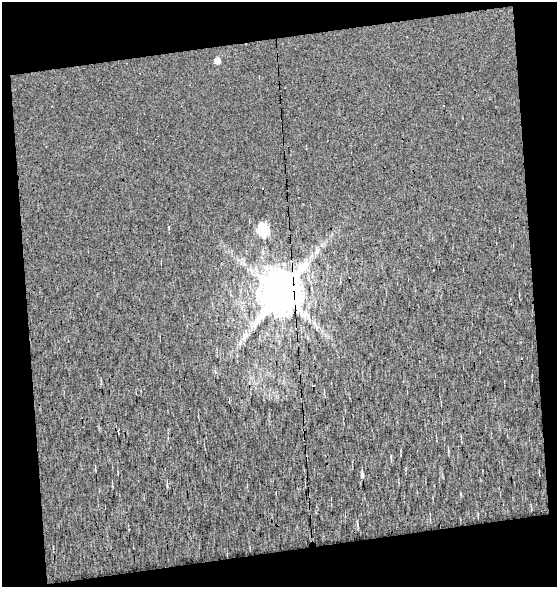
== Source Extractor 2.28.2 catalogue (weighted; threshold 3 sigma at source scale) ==
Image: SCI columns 2-556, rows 1-585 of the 559 x 585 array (HDU 1 of 3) = the unmasked area's bounding box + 8 px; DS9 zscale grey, full resolution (1 PNG px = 1 image px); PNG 559 x 589 px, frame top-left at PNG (2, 2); no overlay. Shown black and unused: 21% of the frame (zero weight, under 12 of 24 exposures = <1% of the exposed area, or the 3 px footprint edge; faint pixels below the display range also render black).
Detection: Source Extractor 2.28.2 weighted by HDU 2 'WHT'. Background 0.00426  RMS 0.0098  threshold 0.0401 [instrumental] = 3 sigma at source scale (4.09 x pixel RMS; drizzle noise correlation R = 1.36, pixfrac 0.8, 0.0396/0.0396 arcsec/px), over >= 5 px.
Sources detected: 11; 2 cosmic-ray / hot-pixel residue — not listed; the other 9 listed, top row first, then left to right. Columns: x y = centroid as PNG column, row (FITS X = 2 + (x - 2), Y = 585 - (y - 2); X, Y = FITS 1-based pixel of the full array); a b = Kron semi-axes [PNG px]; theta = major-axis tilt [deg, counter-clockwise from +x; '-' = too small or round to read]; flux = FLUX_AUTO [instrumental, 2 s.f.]
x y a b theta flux
217 60 5 5 - 7
169 227 4 3 - 0.83
262 230 7 6 - 85
316 252 10 5 55 3.4
280 294 13 11 65 4300
245 336 14 7 55 6.3
391 458 8 2 90 0.99
362 474 7 3 -87 2.3
357 525 8 4 -81 1.3
Overlapping masked pixels (flux is a lower limit): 1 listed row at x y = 280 294